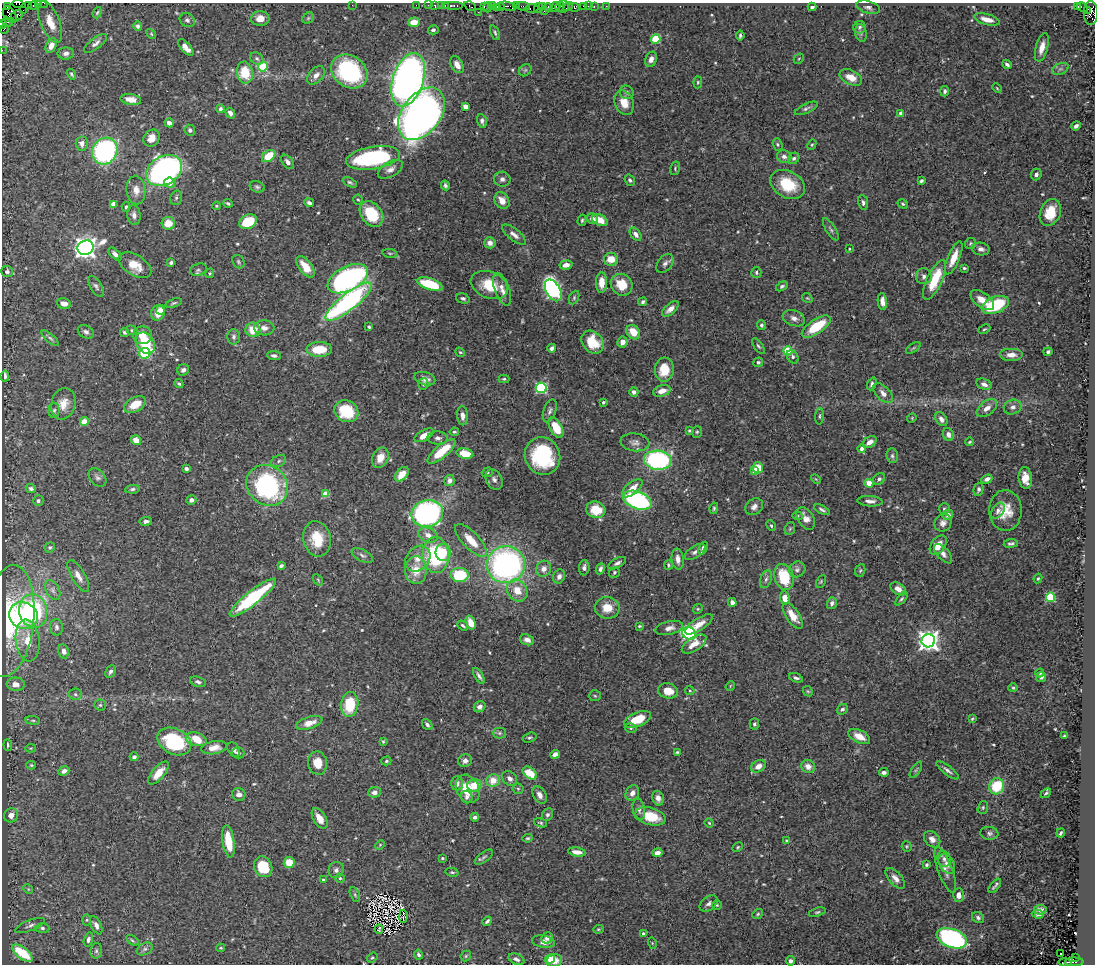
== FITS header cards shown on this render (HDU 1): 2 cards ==
NAXIS1  =                 1093
NAXIS2  =                  962

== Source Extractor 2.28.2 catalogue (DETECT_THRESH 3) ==
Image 1093 x 962 px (HDU 1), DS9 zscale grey, 1 PNG px = 1 image px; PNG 1097 x 966 px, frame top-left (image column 1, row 962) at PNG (2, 3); each listed source drawn as its Kron ellipse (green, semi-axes under 4 px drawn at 4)
Background 1.55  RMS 0.019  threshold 0.0568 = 3 sigma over >= 5 px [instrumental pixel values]
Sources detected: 561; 7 with non-positive FLUX_AUTO (blend fragments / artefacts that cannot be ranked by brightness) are neither listed nor drawn; of the other 554, the 500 brightest by FLUX_AUTO listed and drawn (54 fainter detections omitted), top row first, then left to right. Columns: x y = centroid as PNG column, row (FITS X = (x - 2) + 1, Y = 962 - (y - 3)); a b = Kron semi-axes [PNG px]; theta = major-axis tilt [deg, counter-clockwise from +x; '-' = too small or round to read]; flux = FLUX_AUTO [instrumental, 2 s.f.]
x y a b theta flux
38 3 4 2 - 57
44 3 2 2 - 12
18 4 5 2 - 36
28 5 3 2 - 29
352 5 2 2 - 5.4
416 5 2 2 - 23
428 5 2 2 - 34
445 5 3 2 - 79
453 5 10 3 0 200
33 6 4 3 - 34
435 6 4 3 - 120
441 6 3 2 - 110
470 6 6 3 -31 63
492 6 3 2 - 17
508 6 9 3 -13 250
517 6 4 2 - 42
523 6 7 3 -8 150
543 6 4 2 - 81
564 6 6 5 - 92
583 6 3 3 - 71
588 6 3 2 - 25
594 6 3 2 - 62
606 6 2 2 - 11
7 7 3 3 - 96
484 7 3 2 - 36
488 7 5 3 - 81
497 7 4 4 - 200
500 7 4 2 - 110
548 7 5 4 - 160
555 7 6 2 43 110
560 7 5 2 - 70
568 7 5 3 - 150
574 7 6 4 -8 130
812 7 4 3 - 2.5
868 7 12 6 -17 4.5
1077 7 3 3 - 170
1082 7 6 3 -32 33
532 8 6 3 9 63
538 8 5 3 - 80
23 10 2 2 - 15
1087 10 3 2 - 220
544 11 2 2 - 26
478 12 2 2 - 83
97 13 6 4 70 1.8
1091 13 12 7 -89 1100
10 15 9 6 -56 1100
17 15 6 5 - 260
308 18 6 5 - 2
260 19 9 7 2 13
987 19 13 5 -15 11
187 20 8 6 -33 3.9
7 22 5 3 - 470
50 22 22 9 -68 22
414 22 6 4 4 18
3 24 4 3 - 78
138 26 5 4 - 3.3
859 27 6 6 - 2.9
4 29 5 2 - 80
433 30 5 4 - 3.1
495 33 7 4 -65 2.2
861 33 9 5 -80 3.6
151 34 5 4 - 1.4
740 36 5 3 - 2.5
656 39 5 4 - 59
96 43 14 5 37 5.4
51 46 8 5 62 8.3
186 47 10 5 -49 11
1042 47 14 6 75 13
2 50 2 2 - 13
66 53 8 6 4 4.8
257 58 7 5 -37 3.3
651 59 8 5 67 6.8
799 59 5 3 - 1.3
1007 64 5 3 - 3.5
457 65 9 5 -60 10
263 67 5 4 - 74
1060 69 9 5 24 3.5
525 70 7 5 44 2.7
349 71 19 15 -36 150
245 73 11 8 -81 43
71 74 6 3 -57 1.8
316 75 10 7 48 8.4
851 77 12 7 -25 18
408 80 27 15 72 830
698 82 6 4 85 1.6
997 88 5 3 - 1.3
945 91 5 4 - 3
627 92 7 6 - 3.6
131 99 10 5 -8 12
624 103 12 9 -68 16
466 106 4 4 - 17
806 108 12 5 24 3.5
220 109 4 4 - 3.3
230 113 5 4 - 6
901 113 4 4 - 5.8
422 114 29 19 53 850
482 121 7 4 -76 4.4
169 123 4 4 - 6.8
1076 126 5 3 - 3.9
190 130 6 5 - 3.3
151 138 9 7 56 13
82 143 7 6 - 7.9
777 144 6 5 - 2.2
812 145 5 4 - 1.7
105 151 14 12 56 210
269 156 7 5 38 36
784 156 7 6 - 5.7
373 158 27 11 10 160
794 158 6 5 - 3.3
288 162 8 5 -51 5.1
675 168 7 5 74 2.2
390 169 14 7 30 7.7
164 170 19 14 30 390
1036 174 6 5 - 4
502 179 8 7 - 4.7
630 180 6 5 - 3
921 181 4 3 - 2.4
350 182 7 4 -28 2.4
170 183 5 5 - 13
788 184 18 13 -29 48
445 185 5 4 - 2.9
257 187 7 5 -19 2.8
136 190 14 9 -84 11
176 198 7 5 74 2.9
358 199 5 4 - 1.8
502 201 9 6 -55 12
228 203 4 3 - 2.4
309 203 5 3 - 2.9
863 203 7 5 -80 3.2
113 204 4 4 - 15
903 204 5 4 - 2.1
216 206 4 3 - 1.5
126 207 5 4 - 2.2
1050 212 14 10 68 27
371 214 14 10 -53 53
134 215 10 6 -83 6.3
592 219 6 5 - 7.1
582 220 5 4 - 2
600 220 8 5 -28 18
248 222 9 6 27 44
168 223 6 6 - 19
831 229 12 4 -57 3.4
636 234 7 5 -53 5.2
514 235 14 5 -39 7.5
490 243 6 5 - 6.2
970 244 6 5 - 2.7
85 248 8 7 - 960
849 249 3 3 - 1.3
981 249 9 6 -10 5.4
390 253 7 3 -8 1.8
115 254 8 4 -44 4.6
954 258 18 6 67 19
611 259 7 6 - 17
171 262 3 3 - 2.6
238 262 7 5 -55 2.4
665 263 11 7 54 5.2
135 265 18 10 -32 19
566 265 6 4 10 7.7
305 267 12 6 -53 22
964 268 3 3 - 2
198 270 8 5 20 2.8
7 271 6 6 - 3.9
756 272 5 5 - 2.5
210 273 5 3 - 1.8
924 276 8 8 - 5.1
348 279 22 12 28 350
935 280 21 7 65 45
602 283 10 5 89 15
430 284 13 6 -17 57
489 285 19 13 -21 35
622 285 11 10 - 27
96 286 12 5 -59 3.9
782 286 6 4 31 2.4
502 289 17 7 -69 9.2
553 290 12 7 -60 300
463 298 7 5 -18 3.3
574 298 7 4 65 2.3
807 298 5 4 - 1.5
982 300 14 7 -37 15
882 301 8 4 -84 8.6
348 302 29 8 38 270
643 302 4 4 - 2.5
174 303 8 3 19 2.3
64 304 7 5 -16 8.3
995 305 14 8 21 85
670 309 10 5 41 8.5
161 310 5 4 - 7.5
158 313 8 6 67 15
794 318 11 7 -19 6.9
761 325 5 4 - 2.6
816 326 17 7 35 48
369 327 4 3 - 2
264 328 10 7 -4 7.8
984 329 6 3 26 1.5
132 330 6 4 -21 1.9
253 330 7 7 - 24
86 332 8 6 -29 4.7
124 332 5 3 - 2.2
633 332 8 6 -51 22
143 335 9 9 - 14
234 337 7 6 - 4.4
50 338 11 4 -40 3.4
593 342 12 10 -48 31
622 342 5 5 - 9.6
145 343 12 8 -55 52
758 346 9 4 -55 2.5
552 348 4 3 - 3.6
913 348 8 4 35 2
319 349 13 7 2 32
788 351 4 4 - 68
460 352 5 4 - 1.5
1048 352 4 4 - 3
145 353 5 5 - 85
1011 355 12 6 0 11
274 356 7 4 -4 4
793 357 7 5 -59 3.2
758 362 5 5 - 2.4
183 370 6 5 - 4.1
664 370 12 9 85 27
5 376 5 3 - 4.1
425 379 11 6 -17 6.1
504 379 5 4 - 2.2
179 384 4 4 - 2.2
423 384 6 5 - 2.3
872 384 7 4 68 3
984 384 8 5 -22 6
541 388 5 5 - 140
662 391 9 5 16 10
634 392 5 4 - 4.5
883 393 12 6 -45 7.3
603 402 3 3 - 2.4
63 404 16 12 75 17
135 405 12 7 31 20
1013 407 9 7 20 5.5
987 408 12 7 38 9.4
54 410 7 5 86 2.8
346 411 12 10 -26 54
550 411 12 6 71 4.5
462 416 9 5 -86 6.4
820 416 8 3 85 2.1
912 418 5 4 - 1.4
941 419 7 5 -56 5.4
84 421 4 4 - 29
556 428 11 6 -62 32
689 430 4 3 - 1.6
454 432 5 4 - 1.7
697 432 6 5 - 2
948 434 7 5 -65 6.7
424 435 10 5 29 13
438 438 10 6 -2 5.1
136 440 5 4 - 13
635 442 14 9 -7 7.1
870 442 8 5 34 9.2
969 442 4 3 - 1.6
862 449 4 4 - 6.3
442 451 17 6 40 42
465 453 8 5 -11 27
542 456 19 17 -63 99
892 456 7 6 - 3.3
380 458 10 7 65 15
658 460 14 9 -5 190
279 461 8 5 29 3.1
758 468 6 5 - 31
186 469 4 3 - 3.4
755 471 4 4 - 13
487 472 6 4 20 1.9
402 474 8 5 49 19
97 478 10 7 -48 4.6
1025 478 11 6 -85 16
816 479 6 3 -44 1.3
879 479 7 5 44 3.3
987 479 6 4 24 5.5
494 480 11 8 -58 5.1
449 481 5 5 - 6.4
869 483 4 4 - 32
267 485 22 19 -42 210
31 488 5 4 - 3.5
632 488 12 6 40 14
132 489 7 4 6 2.8
978 489 7 5 74 3.7
326 494 4 4 - 26
191 500 5 4 - 4.9
637 500 15 8 -20 180
38 501 5 5 - 2.9
870 501 13 5 -4 6.7
754 507 9 7 38 6
714 508 6 4 80 2
944 509 6 5 - 2.4
596 510 10 8 -16 28
822 510 8 3 -28 3.1
1005 510 20 16 90 28
998 511 9 5 57 4.7
427 514 16 13 12 340
948 515 5 5 - 6.8
797 516 5 4 - 1.6
806 518 12 7 -58 10
146 521 6 4 8 4.4
943 523 9 8 - 6.2
771 526 5 4 - 1.9
790 529 7 5 68 1.8
428 535 10 7 -25 8.3
317 539 18 13 -78 35
471 540 21 8 -46 24
1011 543 7 4 7 2.9
938 545 11 7 54 16
50 547 5 5 - 2.2
703 548 7 4 60 4.7
695 552 11 6 32 5.2
443 553 8 7 - 24
943 554 12 6 -48 6.1
362 555 11 6 -27 4.4
436 555 18 13 -86 120
418 559 14 11 48 16
678 559 10 6 -83 7.9
617 563 9 4 29 3.7
506 565 19 18 - 380
668 565 5 3 - 1.9
281 566 4 3 - 3
584 568 8 5 86 4.1
544 569 8 7 - 7.6
600 569 5 4 - 3.7
797 569 8 7 - 4.3
416 570 14 11 88 22
860 570 6 5 - 2.2
614 572 6 5 - 2.4
460 575 9 7 -1 60
78 576 18 7 -59 9.8
559 576 7 6 - 5.1
784 577 13 9 -74 50
766 579 9 5 69 3.7
1038 579 5 3 - 1.5
318 580 6 3 -54 1.4
821 581 7 4 64 1.8
898 589 8 5 -32 7.1
53 590 11 6 -62 4.6
517 591 11 9 -55 21
1050 597 4 4 - 80
253 598 29 7 38 120
785 598 7 5 -85 14
901 599 8 4 48 2.2
732 602 4 4 - 6.6
832 603 6 5 - 3.7
607 608 12 11 - 20
698 609 5 4 - 1.7
33 611 17 14 -76 170
23 616 15 13 -26 33
793 616 15 6 -56 19
9 621 56 25 84 110
471 623 7 5 -72 15
699 624 16 6 32 13
463 625 6 3 -38 2.2
639 626 4 3 - 1.6
57 627 8 6 -87 3.6
669 628 14 6 13 7.9
689 633 7 6 - 200
527 640 7 5 -20 6.9
28 641 21 12 -83 23
928 641 7 6 - 820
694 644 14 7 33 14
64 651 7 5 -76 6.1
110 671 6 4 62 3.9
1040 673 4 4 - 1.8
479 676 9 4 -59 3.6
1041 677 5 4 - 4.2
796 678 7 4 -19 3
198 682 8 5 -18 3.6
16 684 9 6 -4 8.3
730 686 5 4 - 1.4
1013 688 5 4 - 1.7
668 691 10 7 -13 19
690 691 5 4 - 1.4
808 691 5 4 - 1.7
75 694 6 5 - 3.1
595 696 6 5 - 2.1
350 704 13 8 82 49
100 705 5 5 - 2.1
480 707 6 5 - 5.5
842 709 6 5 - 3.3
637 719 14 7 23 34
972 719 4 3 - 1.5
33 720 7 3 -8 2
309 723 13 6 17 13
427 724 6 4 -50 3.4
754 724 5 4 - 2.5
631 728 6 4 -17 2.4
499 733 6 5 - 2.6
859 736 12 6 -27 15
1064 736 4 2 - 1.5
529 738 7 5 17 2.4
196 739 11 6 -17 26
174 741 18 13 -26 88
383 741 4 3 - 1.5
8 745 6 3 -86 1.9
31 748 5 4 - 1.3
214 748 13 6 10 11
234 750 8 5 -52 3.8
677 752 4 4 - 1.6
238 753 6 5 - 2.6
555 754 5 4 - 8.6
134 757 4 3 - 2.6
386 761 5 4 - 2
465 761 7 6 - 5.7
317 763 12 9 -80 19
31 765 5 4 - 1.7
758 766 8 5 31 10
808 766 7 6 - 9.8
916 770 9 3 56 2.3
948 770 14 4 -37 4.3
64 771 5 4 - 5.5
884 772 5 3 - 4.2
158 773 14 6 50 16
530 773 8 5 -39 27
510 778 8 6 -42 5.6
493 781 6 6 - 18
457 783 7 6 - 7.6
474 785 7 6 - 20
997 786 8 7 - 48
468 789 15 11 -63 32
518 789 5 5 - 1.9
374 792 6 5 - 5.5
632 793 8 6 59 6.6
1046 793 6 4 43 2.5
239 794 6 6 - 6.6
540 795 9 6 -59 7.9
467 797 6 5 - 4.1
658 798 7 5 -73 6.3
983 808 7 5 71 2.1
639 809 11 6 -82 4.8
11 815 7 7 - 7.8
547 815 6 5 - 3
651 816 15 8 -15 31
475 817 4 4 - 3.7
320 818 11 6 -58 12
541 823 7 4 -18 2.1
709 823 4 3 - 1.5
989 833 9 6 -7 3.8
1061 833 4 3 - 2.4
528 838 5 3 - 1.8
932 839 9 7 -44 8.3
228 841 16 6 -81 30
786 841 4 3 - 1.4
380 845 5 4 - 1.5
907 846 5 5 - 1.5
738 847 5 4 - 1.5
577 852 9 4 -9 10
657 853 5 4 - 8.3
484 857 11 5 36 3.2
442 858 3 3 - 1.7
944 859 8 6 -75 4.2
289 862 5 5 - 24
947 864 11 7 -60 6.6
927 865 4 3 - 2
263 867 11 9 -63 42
336 870 8 7 - 5.1
945 870 24 7 -69 11
452 872 7 4 -13 2.1
340 878 5 4 - 2.5
895 878 13 6 -48 8.9
324 880 4 4 - 4.6
995 886 8 2 51 2.5
28 889 5 4 - 1.4
355 895 8 4 -64 2.4
958 895 7 5 88 8.2
709 903 10 6 38 4.8
717 905 5 5 - 1.5
1040 910 6 5 - 5.3
817 912 8 4 18 2.4
758 914 6 4 37 1.7
1038 914 6 4 -6 3.2
403 916 6 3 89 2.8
978 917 6 5 - 3.1
87 920 6 4 89 1.6
487 921 5 3 - 3
30 925 16 5 21 5.1
96 925 9 5 -64 5.2
42 928 7 5 -2 3.1
379 929 4 2 - 1.7
598 929 5 4 - 1.6
644 934 4 3 - 7
547 938 6 5 - 5.2
952 938 16 9 -19 300
88 939 7 4 75 3.6
132 940 7 3 -36 1.9
543 942 11 6 -10 12
652 943 5 3 - 1.3
221 948 4 3 - 1.4
145 949 8 5 27 3.5
96 951 8 6 76 3.1
22 953 12 5 -36 60
1061 954 3 2 - 4.8
418 955 5 4 - 3.3
466 956 6 4 48 1.8
1076 957 4 3 - 120
372 958 5 4 - 1.9
516 959 8 5 -23 4.4
550 959 5 4 - 20
554 960 8 6 10 15
791 961 4 4 - 4
1074 962 9 3 1 660
1065 963 7 3 -11 130
At the frame edge (FLAGS 8, measured only in part): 6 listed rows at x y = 38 3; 44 3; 18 4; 1091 13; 3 24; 2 50
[54 fainter detections neither listed nor drawn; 7 non-positive-flux detections neither listed nor drawn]